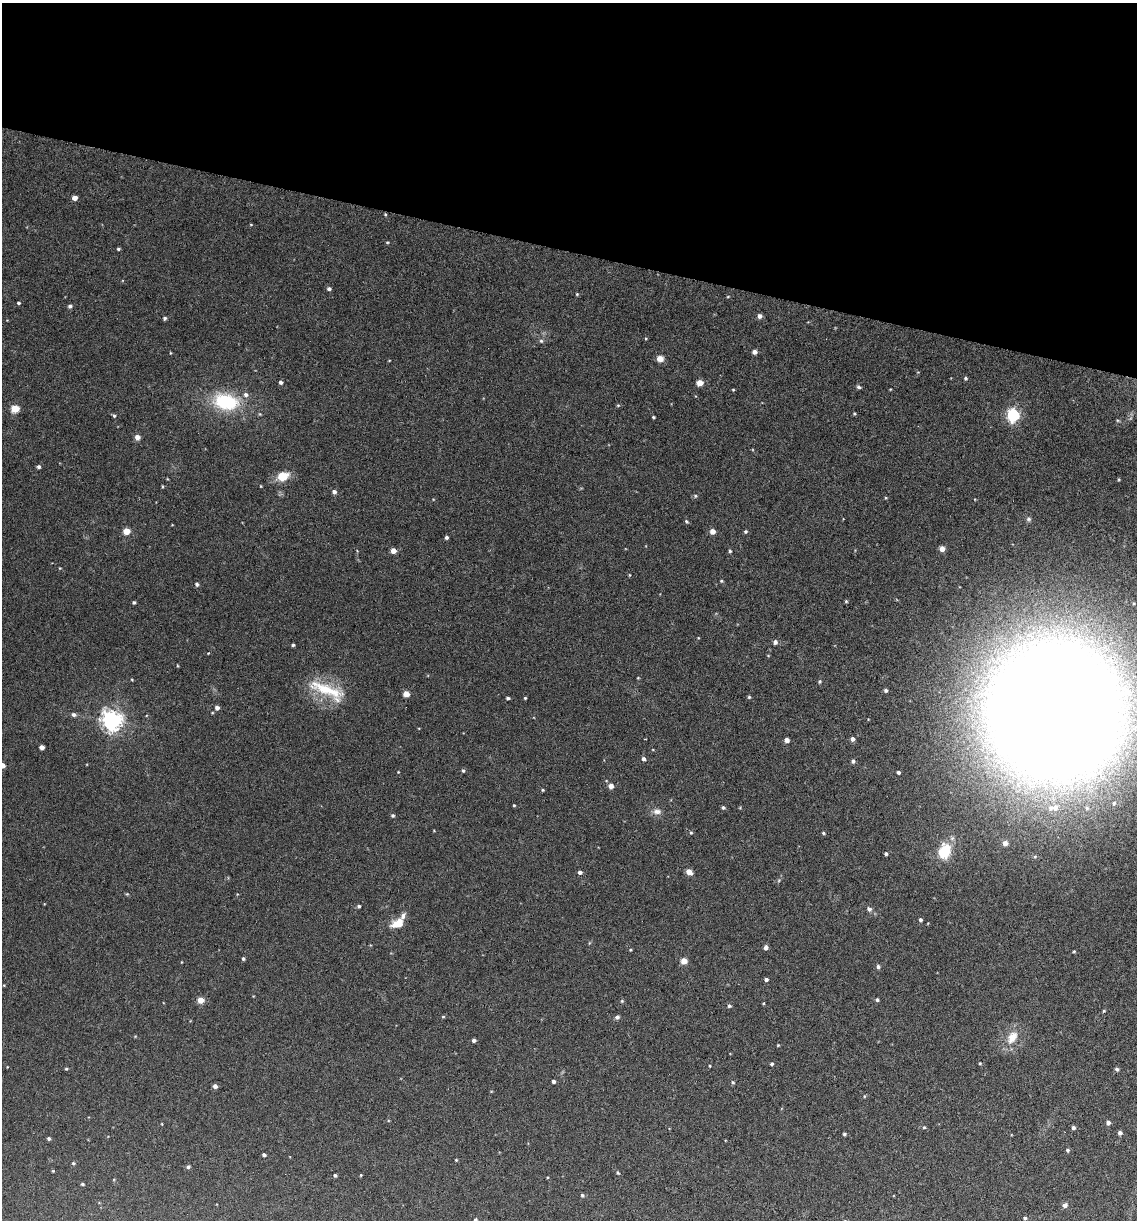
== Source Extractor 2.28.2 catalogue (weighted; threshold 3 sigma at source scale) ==
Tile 2 of 4 x 4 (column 2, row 1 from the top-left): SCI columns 1311-2445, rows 3668-4885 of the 5008 x 4899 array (HDU 1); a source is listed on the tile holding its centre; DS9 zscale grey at full resolution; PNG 1139 x 1222 px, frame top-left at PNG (2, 3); no overlay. Shown black and unused: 20% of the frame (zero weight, under 3 of 6 exposures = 3% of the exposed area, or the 3 px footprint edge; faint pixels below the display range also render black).
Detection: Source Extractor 2.28.2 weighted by HDU 2 'WHT'; one run over the whole footprint, this tile lists its part. Background 0.0299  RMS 0.0032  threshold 0.0133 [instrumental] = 3 sigma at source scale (4.09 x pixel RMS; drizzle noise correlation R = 1.36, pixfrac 0.8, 0.05/0.05 arcsec/px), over >= 5 px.
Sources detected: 154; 3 inside a brighter listed object's ellipse — not listed separately; the other 151 listed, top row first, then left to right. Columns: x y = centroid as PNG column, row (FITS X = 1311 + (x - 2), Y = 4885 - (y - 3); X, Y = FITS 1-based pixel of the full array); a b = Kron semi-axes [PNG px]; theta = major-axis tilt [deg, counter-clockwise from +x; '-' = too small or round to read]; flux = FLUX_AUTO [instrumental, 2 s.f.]
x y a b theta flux
74 198 4 4 - 2.3
385 214 3 3 - 0.28
251 225 5 3 - 0.23
387 242 4 3 - 0.3
118 249 3 3 - 0.45
329 289 5 4 - 0.7
577 294 4 4 - 0.31
728 297 5 3 - 0.23
18 303 4 3 - 0.44
70 306 5 5 - 0.65
760 316 5 5 - 1.2
165 318 4 4 - 0.66
646 338 5 3 - 0.26
541 341 6 5 - 0.55
754 352 5 4 - 1.3
660 359 7 7 - 1.9
389 361 4 2 - 0.19
966 378 5 5 - 0.42
281 382 4 4 - 0.75
700 383 5 5 - 3.2
858 387 6 5 - 0.55
733 390 4 3 - 0.27
226 402 27 17 -10 19
618 405 5 4 - 0.33
15 409 5 4 - 10
260 414 5 3 - 0.28
854 414 4 4 - 0.31
1013 415 6 5 - 55
114 416 5 4 - 0.47
653 417 3 3 - 0.36
1118 421 5 3 - 0.29
137 437 5 5 - 1.7
39 467 4 4 - 0.65
282 476 9 7 19 7
1119 479 4 3 - 0.29
162 486 4 3 - 0.25
261 486 3 3 - 0.23
334 492 5 5 - 0.87
695 496 5 4 - 0.39
886 498 4 4 - 0.28
1029 519 7 6 - 0.65
686 521 5 4 - 0.46
172 525 3 2 - 0.18
127 531 4 4 - 6.4
712 531 5 5 - 2
745 531 4 4 - 0.48
446 537 4 4 - 0.59
942 549 5 5 - 2
393 551 4 4 - 3.1
730 551 5 4 - 0.42
629 575 5 3 - 0.21
721 581 4 3 - 0.35
197 584 5 5 - 0.62
846 601 4 4 - 0.32
134 602 4 3 - 0.48
698 638 4 3 - 0.21
775 642 5 5 - 1
293 645 4 3 - 0.43
208 653 3 3 - 0.19
177 665 4 3 - 0.24
638 678 4 3 - 0.23
132 680 4 3 - 0.25
820 681 5 4 - 0.38
327 690 54 15 -23 12
886 690 4 4 - 0.62
406 694 4 4 - 4.8
749 697 4 4 - 0.4
508 698 4 3 - 0.5
525 698 3 3 - 0.28
217 708 5 5 - 1.2
1055 711 78 75 87 1700
74 715 6 5 - 0.76
112 721 7 7 - 180
852 739 5 5 - 1.2
787 740 4 4 - 1.8
42 747 4 4 - 1.5
644 759 5 4 - 0.8
853 761 5 5 - 0.68
2 765 4 4 - 2.8
463 771 4 4 - 0.48
398 772 3 2 - 0.19
898 772 4 3 - 0.63
611 786 7 6 - 1.1
543 790 4 3 - 0.33
1114 803 7 6 - 0.9
514 805 4 3 - 0.27
723 808 4 4 - 0.52
1055 808 8 8 - 1.8
657 811 11 8 -3 1.6
393 815 4 4 - 0.46
691 832 5 4 - 0.34
823 833 4 3 - 0.43
1005 843 5 4 - 1.8
944 851 18 13 75 8.9
886 854 4 3 - 0.62
580 872 4 4 - 0.86
689 872 5 4 - 3.5
779 880 5 4 - 0.36
127 894 5 4 - 0.3
359 906 4 4 - 0.54
869 909 8 6 -35 0.85
920 920 4 3 - 0.55
398 923 15 10 22 4.2
766 947 4 4 - 1.2
630 950 4 3 - 0.28
1074 951 4 3 - 0.29
243 959 4 4 - 0.49
684 961 4 4 - 5.9
878 967 5 5 - 0.72
766 979 4 3 - 0.85
4 985 4 3 - 0.24
200 1000 4 4 - 5.4
877 1000 4 4 - 0.55
622 1001 5 4 - 0.35
729 1006 5 4 - 0.5
1104 1011 4 3 - 0.31
443 1017 4 4 - 0.31
617 1017 5 5 - 0.85
1012 1037 13 9 57 4.3
474 1040 4 4 - 0.85
778 1045 4 3 - 0.24
980 1063 4 3 - 0.29
772 1064 4 4 - 0.48
710 1066 3 3 - 0.27
66 1069 4 3 - 0.33
1117 1069 5 4 - 0.58
553 1081 4 3 - 1
733 1082 5 4 - 0.39
215 1086 4 4 - 1.2
864 1096 5 3 - 0.25
1108 1123 4 4 - 0.99
162 1124 4 3 - 0.2
924 1127 4 4 - 0.33
1073 1128 4 4 - 0.8
1120 1133 4 4 - 0.78
844 1134 4 3 - 0.44
49 1138 4 4 - 0.57
1067 1150 4 4 - 0.52
264 1155 4 3 - 0.63
456 1160 4 3 - 0.26
73 1163 5 4 - 0.43
188 1167 5 4 - 0.57
53 1171 3 3 - 0.26
617 1173 5 4 - 0.37
335 1175 3 3 - 0.43
361 1175 3 3 - 0.24
82 1184 4 3 - 0.39
582 1195 5 4 - 0.5
1065 1205 5 4 - 1.3
1025 1218 4 4 - 0.56
475 1219 4 4 - 0.43
Overlapping masked pixels (flux is a lower limit): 1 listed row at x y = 385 214
Isophote crosses this tile's border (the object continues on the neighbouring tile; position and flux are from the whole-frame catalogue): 2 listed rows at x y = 2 765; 475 1219